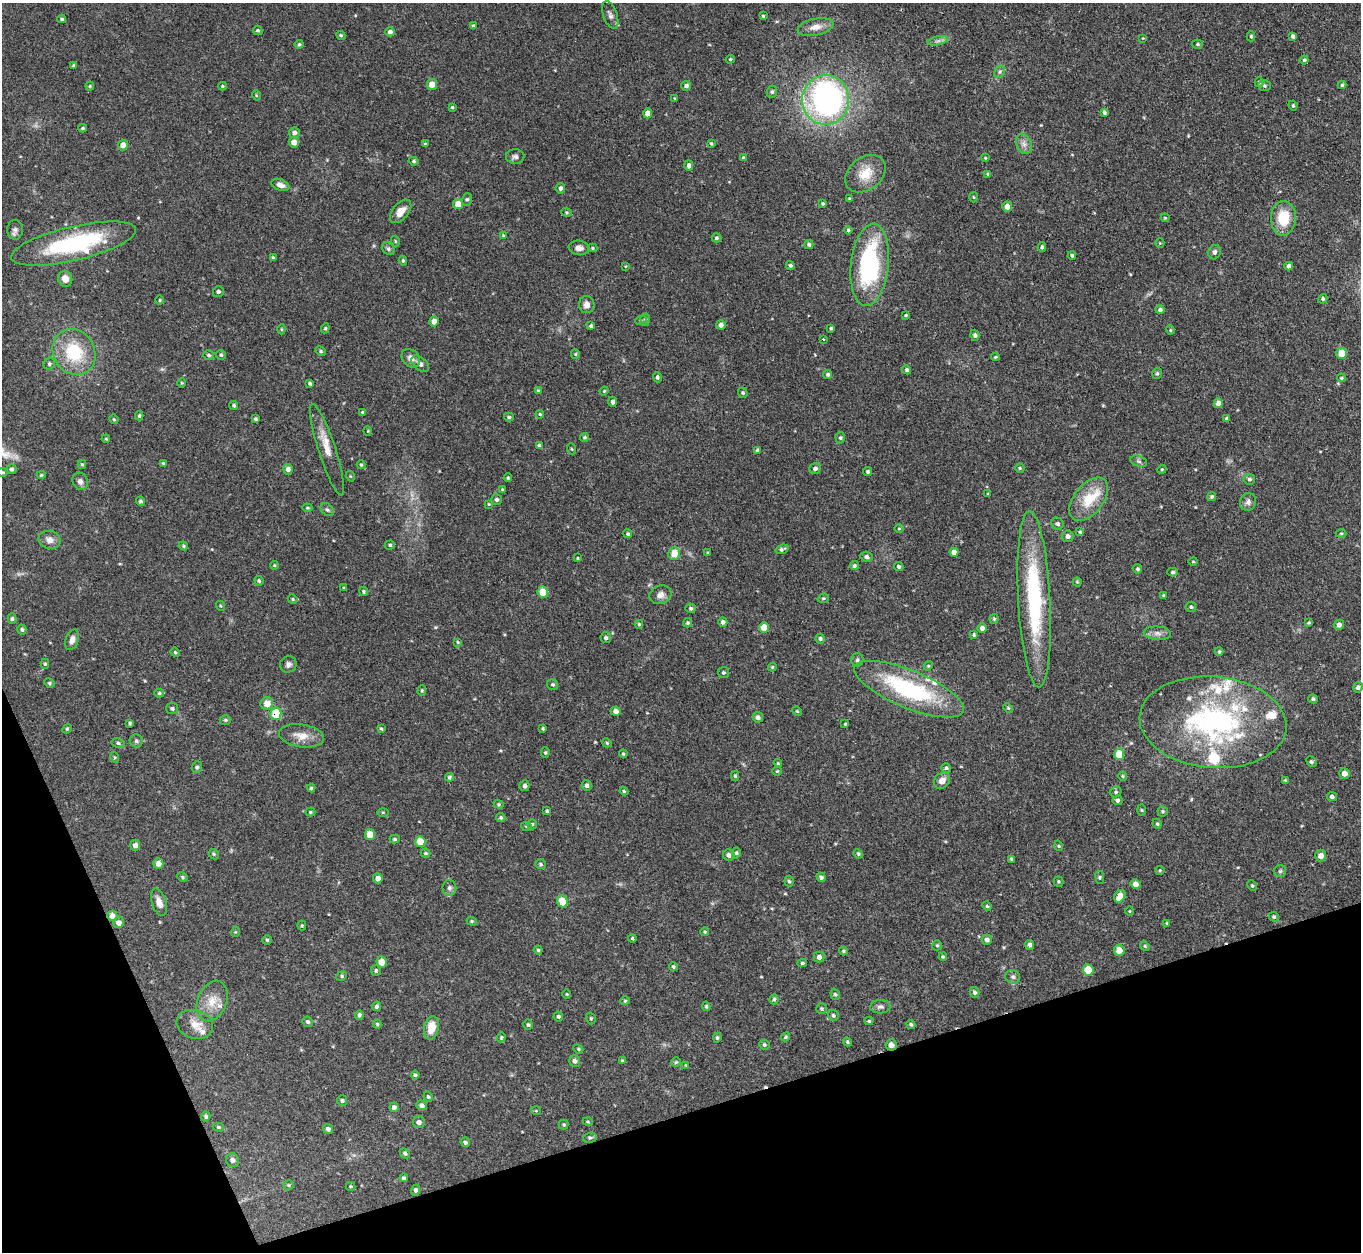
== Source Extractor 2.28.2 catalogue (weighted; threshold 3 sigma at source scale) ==
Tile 14 of 4 x 4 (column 2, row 4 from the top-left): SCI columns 1397-2755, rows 310-1559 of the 5509 x 5488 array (HDU 1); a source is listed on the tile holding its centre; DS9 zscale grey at full resolution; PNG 1363 x 1254 px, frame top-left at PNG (2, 3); each listed source drawn as its Kron ellipse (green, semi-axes under 4 px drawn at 4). Shown black and unused: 16% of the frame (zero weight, under 3 of 4 exposures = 5% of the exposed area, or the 3 px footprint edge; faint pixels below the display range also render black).
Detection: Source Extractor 2.28.2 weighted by HDU 2 'WHT'; one run over the whole footprint, this tile lists its part. Background 0.33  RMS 0.0096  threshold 0.0431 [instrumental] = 3 sigma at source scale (4.5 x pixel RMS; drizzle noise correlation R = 1.50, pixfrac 1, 0.05/0.05 arcsec/px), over >= 5 px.
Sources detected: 397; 1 cosmic-ray / hot-pixel residue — neither listed nor drawn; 12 inside a brighter listed object's ellipse — not listed separately; the other 384 listed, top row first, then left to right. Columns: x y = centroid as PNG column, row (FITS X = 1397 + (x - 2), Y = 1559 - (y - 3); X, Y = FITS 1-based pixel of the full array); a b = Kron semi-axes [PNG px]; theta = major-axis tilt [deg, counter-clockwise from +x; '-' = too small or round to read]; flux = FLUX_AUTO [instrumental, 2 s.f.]
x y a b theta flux
610 15 14 7 -70 4.2
763 16 4 3 - 1.3
62 19 4 3 - 1.5
473 25 4 4 - 1.2
816 27 18 8 12 9.2
258 30 5 4 - 1.4
390 32 4 4 - 2.8
341 35 5 4 - 1.2
1251 36 5 4 - 1.4
1293 36 4 4 - 2.5
1143 38 3 3 - 0.66
938 41 10 4 13 3
299 44 4 4 - 1.3
1197 44 6 4 2 1.4
730 59 4 3 - 1.2
1304 60 4 4 - 1.2
74 66 3 3 - 1.8
1000 72 7 5 59 1.9
1259 82 5 4 - 1.4
432 84 5 5 - 9.2
1342 85 4 4 - 1.4
90 86 4 4 - 0.97
222 86 4 4 - 0.94
686 86 5 4 - 2.6
1264 86 6 5 - 1.4
772 92 6 5 - 1.5
256 95 5 3 - 0.89
674 98 4 2 - 0.65
826 100 25 23 84 260
1293 106 5 3 - 1.2
452 107 4 4 - 1
1104 112 4 3 - 2.3
648 113 5 4 - 7.1
83 128 4 3 - 1.4
294 133 5 5 - 2.8
294 142 5 5 - 6.2
711 143 4 3 - 1.2
425 144 4 3 - 1.4
1024 144 10 7 -70 4.8
123 145 5 5 - 7.2
515 156 9 7 -2 3
743 157 4 4 - 1.3
985 158 4 3 - 0.91
414 161 5 4 - 1.6
689 165 5 4 - 3.1
865 174 22 16 38 19
988 174 4 4 - 1.2
280 185 9 5 -21 5.2
560 188 5 4 - 2.8
974 197 5 3 - 0.88
467 199 6 5 - 1.6
849 199 4 3 - 1.1
823 203 3 3 - 1.2
458 204 5 5 - 12
1007 207 5 5 - 6.4
401 211 14 8 50 8.6
567 212 5 4 - 1.2
1165 218 4 4 - 0.92
1283 218 17 12 87 27
15 230 10 8 88 3.3
848 230 4 4 - 1.4
503 235 4 3 - 0.81
717 238 5 4 - 1.7
395 241 5 3 - 0.91
1160 243 5 4 - 1
73 244 64 17 13 110
809 245 4 4 - 1.8
1042 247 5 4 - 1.6
579 248 10 7 -7 5
592 248 5 4 - 1
388 249 7 5 -46 1.9
1214 252 7 6 - 2.8
1072 255 4 3 - 1.3
273 258 3 3 - 1.3
403 261 5 3 - 1.4
790 265 5 4 - 1.4
870 265 41 19 84 130
625 266 3 3 - 0.78
1289 266 4 4 - 3.9
65 279 8 7 - 6.8
218 292 5 5 - 1.7
1323 299 5 4 - 1.9
160 300 5 3 - 0.86
587 305 8 8 - 5.1
1160 310 5 4 - 2.1
905 315 4 3 - 1
641 320 6 4 20 1.1
645 320 6 5 - 1.5
434 321 5 5 - 6.2
721 325 5 4 - 3
591 326 4 3 - 1.8
325 328 5 4 - 1.2
831 328 4 3 - 1.4
281 329 5 3 - 0.96
1170 330 4 4 - 1
975 335 5 4 - 2
823 339 3 2 - 0.67
321 351 5 4 - 1.4
74 352 24 20 -60 46
1342 353 5 5 - 16
575 354 5 4 - 1.1
209 355 5 5 - 1.7
221 355 5 4 - 1.5
995 357 4 3 - 0.96
411 358 10 8 -45 5.6
49 364 6 5 - 1.9
420 364 10 6 -40 3.8
907 370 5 4 - 1.6
1157 373 6 4 74 1.5
828 374 4 4 - 2
657 377 5 4 - 1.7
1341 378 4 3 - 1.1
181 383 5 3 - 0.89
310 383 4 4 - 1.7
538 390 4 4 - 0.96
604 391 4 4 - 0.97
743 393 5 4 - 1.3
613 402 5 4 - 2.2
1218 403 5 4 - 4.2
234 405 4 4 - 1.7
362 412 3 3 - 0.96
540 414 4 3 - 1
139 416 4 3 - 1.4
509 417 5 4 - 1.5
114 419 5 4 - 1
255 419 4 3 - 1.5
1226 419 4 3 - 1.6
368 431 5 3 - 0.74
584 437 4 4 - 1.2
840 438 6 4 -87 1.4
106 439 4 3 - 0.8
539 445 4 3 - 1.5
572 449 5 3 - 0.93
327 450 48 8 -72 15
757 450 4 3 - 1.3
1139 461 9 5 -19 2.1
163 463 3 3 - 1
82 464 4 4 - 1.1
361 465 4 4 - 1.1
815 468 6 5 - 2.5
1020 468 5 4 - 1.1
12 469 5 4 - 2
288 469 5 4 - 4.3
1162 469 4 3 - 0.93
3 472 5 4 - 1.2
868 472 4 4 - 1.4
41 475 4 4 - 1.1
350 476 5 3 - 0.78
508 478 4 3 - 0.94
1249 479 6 5 - 2
80 481 9 7 -64 3.9
502 489 4 4 - 0.89
988 494 4 4 - 0.85
1212 496 4 4 - 1.5
1089 499 25 14 52 29
497 500 5 5 - 2
141 501 5 4 - 1.7
1248 502 9 8 - 3.8
489 504 4 3 - 0.73
307 508 5 3 - 0.98
327 510 7 5 -46 2
1057 524 6 6 - 2.7
899 529 4 3 - 0.8
1080 532 4 4 - 1.2
1341 533 5 3 - 0.97
628 534 4 4 - 1.7
1068 536 6 5 - 3.4
50 540 11 9 -13 6
390 545 5 4 - 1.4
183 546 5 4 - 1.2
782 549 7 4 17 2
954 552 4 4 - 5
708 553 4 3 - 0.98
674 554 6 5 - 14
866 557 6 5 - 2.7
578 558 4 3 - 0.84
1193 562 5 3 - 0.86
274 565 4 3 - 0.76
854 566 4 4 - 1.5
899 567 5 4 - 1.6
1138 569 4 4 - 1.6
1173 572 5 3 - 1.6
259 581 5 4 - 1.5
1077 582 4 4 - 1.1
344 588 3 3 - 1.1
363 591 4 4 - 1.3
543 592 6 5 - 15
660 595 11 9 17 5.7
1164 596 4 4 - 1.3
823 598 6 4 19 1.3
293 599 5 4 - 1.1
1034 599 88 16 -87 110
221 606 5 3 - 0.87
1191 607 5 5 - 1.3
691 608 5 5 - 1.9
12 619 5 4 - 1.7
994 619 5 4 - 1.2
723 622 5 4 - 2.4
688 623 4 4 - 1.5
1309 623 3 3 - 1.1
639 624 4 4 - 1.2
1339 625 5 5 - 3
764 627 5 5 - 12
982 628 5 4 - 3.2
22 630 5 4 - 1.7
1157 633 14 6 -4 4.7
974 635 4 3 - 1.5
606 638 5 5 - 1.8
820 639 5 4 - 1.9
72 640 10 6 71 4.8
458 642 4 3 - 0.92
175 652 5 4 - 1.2
1219 652 4 4 - 1.2
857 660 6 6 - 2.1
45 664 5 4 - 1.2
288 664 8 8 - 3.4
928 666 5 4 - 0.98
772 667 4 4 - 1
723 673 5 5 - 1.6
49 683 5 4 - 1.4
553 684 5 5 - 1.6
1358 687 5 4 - 2.7
909 689 59 19 -22 110
422 690 5 4 - 1.2
159 693 5 4 - 1.4
1313 699 5 4 - 1.7
267 703 6 6 - 10
172 708 6 5 - 2.1
1008 708 5 4 - 1
616 711 5 4 - 3.8
797 711 5 4 - 0.99
276 714 6 5 - 29
758 717 5 5 - 2.7
225 720 6 4 -1 1.4
1213 722 73 45 -5 210
130 723 4 3 - 1.2
845 724 4 3 - 1
67 729 5 4 - 1.2
381 729 4 3 - 1.1
543 729 3 3 - 1.1
301 736 22 11 -8 12
136 741 6 6 - 2.2
118 743 7 4 -11 1.7
607 743 5 3 - 1.1
545 753 5 4 - 1.2
623 754 4 3 - 1
1119 754 5 5 - 20
114 757 5 3 - 1
1311 761 5 5 - 1.7
778 763 4 3 - 1
197 767 6 5 - 1.7
946 768 5 5 - 1.6
777 771 5 5 - 1.2
1344 773 5 5 - 5.6
735 776 5 4 - 1.3
1123 776 4 4 - 1.1
449 777 4 4 - 1.6
1285 780 4 3 - 0.99
942 781 9 7 46 6.3
587 785 5 5 - 2.4
525 786 5 5 - 2.3
311 788 4 4 - 1.2
624 791 4 4 - 1.1
1116 792 6 5 - 1.7
1332 797 5 4 - 2.4
1118 800 5 5 - 1.9
499 804 5 4 - 1.2
1142 810 6 4 -88 1.1
547 811 4 3 - 1.1
1163 811 5 5 - 1.3
310 812 5 4 - 1.1
383 812 5 3 - 0.97
501 817 5 4 - 1.4
532 824 5 4 - 1.3
1157 824 5 4 - 1.2
526 826 5 3 - 1
370 835 5 5 - 13
395 839 5 4 - 1.5
420 842 5 5 - 16
135 845 5 5 - 4
1059 846 5 3 - 0.82
426 853 5 4 - 1.2
736 853 5 4 - 1.6
214 854 5 4 - 1.3
858 854 5 4 - 1.2
729 855 6 5 - 3.3
1321 856 6 5 - 6.5
1012 859 4 3 - 1.7
158 864 5 5 - 6.6
540 864 5 5 - 1.6
1160 870 4 4 - 1
1280 871 6 6 - 1.8
182 877 5 4 - 1.2
821 877 5 4 - 1.7
1100 877 6 3 -83 1.2
378 878 5 5 - 4.4
789 881 5 4 - 1.5
1058 881 5 5 - 1.3
1136 884 5 4 - 5.8
1252 886 5 4 - 1.3
449 888 8 7 - 3.1
1120 896 7 5 56 11
562 901 6 5 - 18
159 902 14 7 -73 6.1
987 906 5 4 - 1.2
1129 911 5 3 - 0.83
112 916 5 5 - 6
1274 917 5 4 - 1.5
472 921 5 4 - 1.1
119 923 5 5 - 4.7
1167 923 3 3 - 1.1
302 925 5 4 - 1.1
235 932 5 3 - 0.78
705 932 4 3 - 1
632 938 4 3 - 1.2
267 940 4 4 - 1.3
987 940 5 5 - 3
937 945 5 4 - 1.3
1030 945 5 4 - 2.7
1145 946 5 4 - 1.1
538 950 4 4 - 1.4
1119 950 6 5 - 9.6
843 951 4 4 - 0.99
819 957 5 5 - 3.3
943 957 4 3 - 1.2
381 962 6 5 - 10
802 963 4 3 - 1.3
673 967 4 4 - 1.3
1088 970 5 5 - 19
376 971 5 5 - 1.5
342 976 5 4 - 1.4
1013 977 7 6 - 2.4
975 992 5 5 - 1.7
567 994 5 3 - 0.74
835 994 6 4 -71 1.4
774 999 5 4 - 1.5
212 1001 21 14 67 16
625 1001 5 4 - 1
376 1006 5 4 - 2.1
706 1006 5 4 - 1.5
880 1007 10 6 3 3.1
822 1009 5 5 - 1.4
359 1015 5 4 - 1.8
833 1015 6 5 - 1.7
558 1017 5 5 - 1.6
591 1018 6 4 -71 1.4
869 1021 4 4 - 1.1
308 1022 5 5 - 1.9
195 1024 18 14 -18 11
377 1024 4 4 - 1.2
911 1024 5 4 - 1.3
528 1025 5 4 - 1.4
431 1028 12 7 79 14
501 1037 5 4 - 1.1
786 1037 5 4 - 1.2
717 1038 5 4 - 1.4
847 1042 5 4 - 1.3
764 1045 5 5 - 1.4
891 1045 5 5 - 5.1
578 1049 5 4 - 1.2
575 1061 6 5 - 2.7
622 1061 4 4 - 1.4
676 1062 5 5 - 1.3
686 1065 4 3 - 0.8
415 1075 4 4 - 1.3
428 1097 5 4 - 1.2
342 1101 5 5 - 1.8
422 1105 5 4 - 3.3
394 1107 5 4 - 3.3
536 1111 5 3 - 0.75
206 1116 5 4 - 1.6
419 1122 6 6 - 3.6
588 1122 5 3 - 0.86
564 1125 5 5 - 1.2
218 1127 5 4 - 1.2
328 1129 5 4 - 2.5
590 1138 7 5 9 1.7
465 1142 5 4 - 1.8
405 1153 5 4 - 1.7
232 1160 7 6 - 4
404 1178 4 3 - 1.9
289 1185 5 4 - 1.2
351 1186 5 4 - 1
415 1190 5 4 - 2.4
Overlapping masked pixels (flux is a lower limit): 3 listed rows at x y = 327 450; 276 714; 891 1045
Isophote crosses this tile's border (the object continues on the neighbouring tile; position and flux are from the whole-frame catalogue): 1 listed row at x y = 3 472